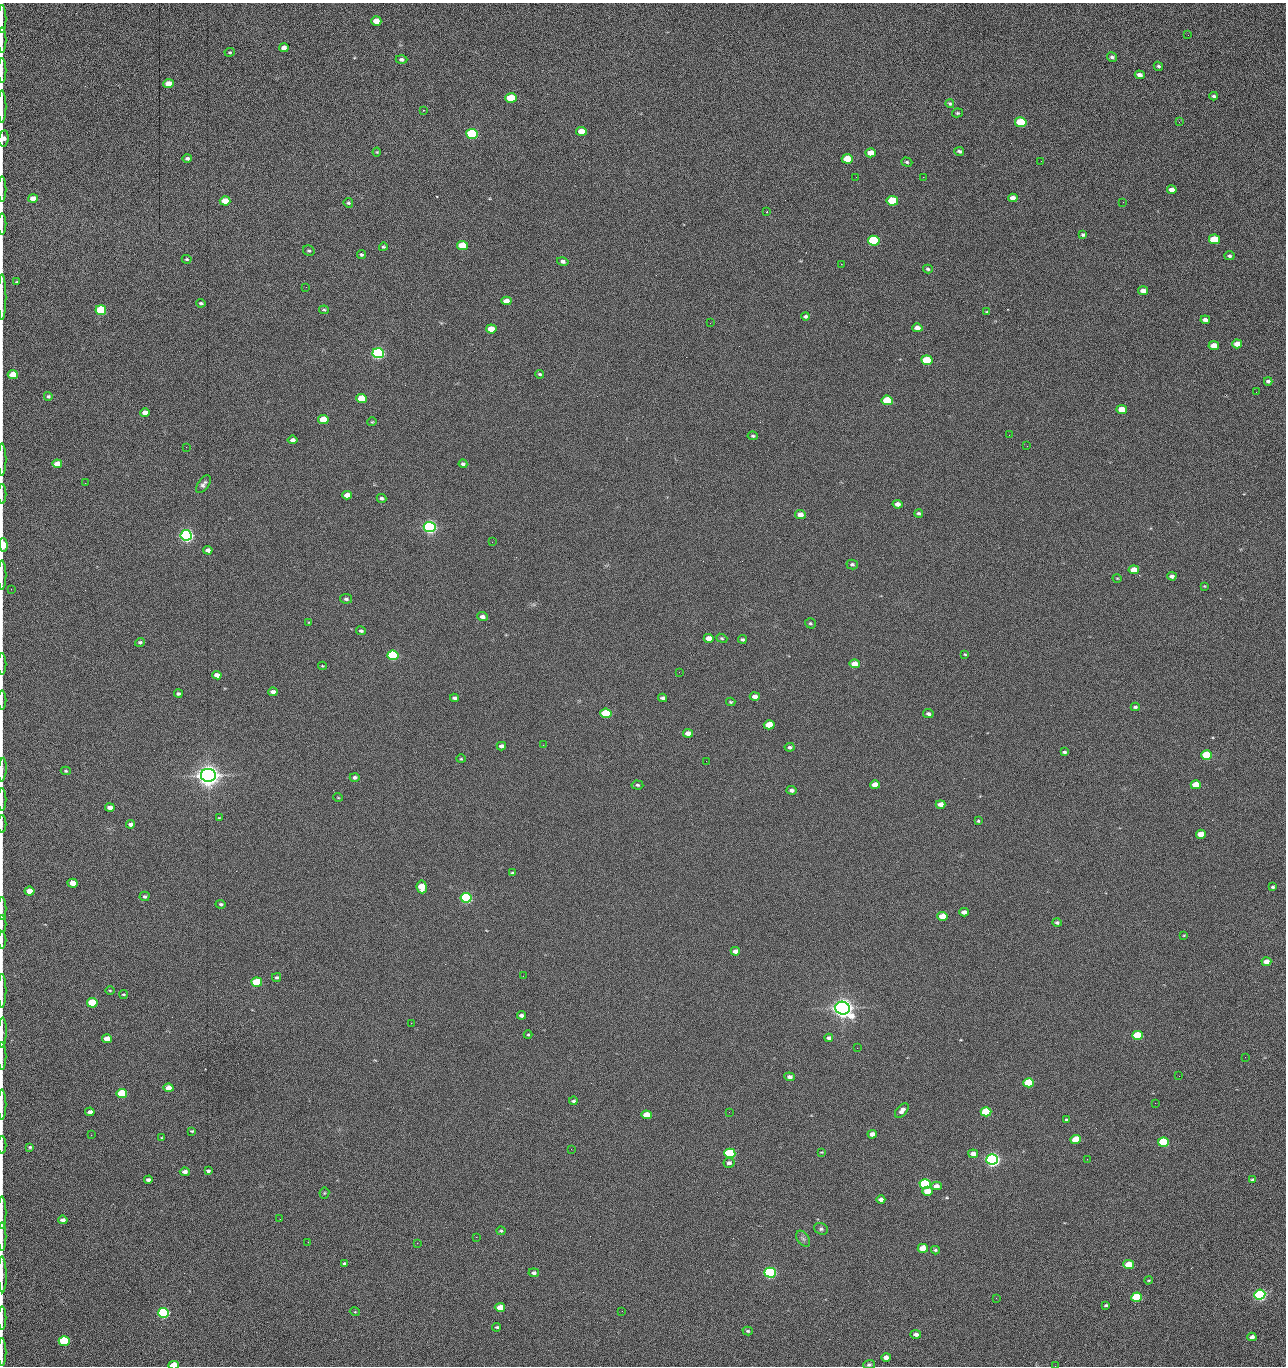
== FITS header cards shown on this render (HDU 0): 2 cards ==
NAXIS1  =                 1284 /fastest changing axis
NAXIS2  =                 1364 /next to fastest changing axis

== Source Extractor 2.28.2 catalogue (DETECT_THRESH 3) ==
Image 1284 x 1364 px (HDU 0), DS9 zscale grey, 1 PNG px = 1 image px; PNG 1288 x 1368 px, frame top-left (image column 1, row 1364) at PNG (2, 3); each listed source drawn as its Kron ellipse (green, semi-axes under 4 px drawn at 4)
Background 143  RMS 15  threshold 44.5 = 3 sigma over >= 5 px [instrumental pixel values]
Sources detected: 273; all 273 listed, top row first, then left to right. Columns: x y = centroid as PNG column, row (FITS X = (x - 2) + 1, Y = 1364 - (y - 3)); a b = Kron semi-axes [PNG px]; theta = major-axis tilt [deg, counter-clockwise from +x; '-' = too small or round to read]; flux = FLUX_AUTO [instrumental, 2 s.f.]
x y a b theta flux
2 19 14 2 90 2.7e+03
376 21 5 4 - 1.3e+04
1188 35 2 2 - 7.4e+02
2 40 12 2 90 2.2e+03
284 48 5 4 - 5.0e+03
230 52 5 3 - 1.0e+03
1112 57 5 4 - 2.1e+03
401 59 6 4 -1 2.7e+03
1158 66 5 4 - 1.9e+03
2 70 12 2 90 2.4e+03
1140 75 5 4 - 4.4e+03
169 84 5 4 - 1.4e+04
1214 96 4 3 - 1.9e+03
511 98 6 4 -4 4.3e+04
950 104 4 3 - 1.4e+03
2 106 16 2 90 3.1e+03
423 110 2 2 - 5.7e+02
957 113 6 4 13 1.3e+03
1021 122 6 5 - 6.1e+04
1179 122 3 3 - 8.7e+02
581 131 5 4 - 1.5e+04
472 134 6 5 - 1.6e+05
3 138 8 5 81 6.0e+03
959 151 5 4 - 2.2e+03
377 152 4 4 - 9.5e+02
871 153 5 4 - 1.2e+04
187 158 5 4 - 2.3e+03
847 159 5 4 - 2.8e+04
1041 161 2 2 - 1.1e+03
907 162 6 4 -18 1.6e+03
856 177 2 2 - 1.6e+03
923 177 2 2 - 1.2e+04
2 189 13 2 90 2.1e+03
1172 190 5 4 - 6.3e+03
33 198 5 4 - 1.0e+04
1013 198 5 4 - 5.4e+03
225 201 5 4 - 2.0e+04
892 201 5 5 - 5.1e+04
1123 202 2 2 - 6.1e+02
348 203 5 4 - 1.5e+03
767 212 3 3 - 1.2e+03
2 224 10 2 90 2.2e+03
1083 235 3 3 - 1.5e+03
1214 239 5 4 - 4.3e+04
874 241 6 5 - 1.0e+05
462 246 5 4 - 4.1e+04
383 247 4 4 - 1.5e+03
309 251 6 5 - 1.9e+03
361 255 4 4 - 1.7e+03
1229 256 5 4 - 2.0e+03
187 259 5 4 - 1.2e+03
563 261 6 4 -14 2.9e+03
841 264 2 2 - 1.9e+04
928 269 5 4 - 1.6e+03
17 282 3 2 - 9.0e+02
306 287 2 2 - 4.3e+02
1143 291 5 4 - 7.6e+03
2 297 23 2 90 3.3e+03
506 301 5 4 - 9.3e+03
201 303 4 3 - 1.7e+03
101 310 5 5 - 1.0e+05
324 310 5 4 - 1.4e+03
987 312 3 3 - 1.1e+03
806 316 4 4 - 2.0e+03
1205 320 5 4 - 3.8e+03
710 323 2 2 - 2.2e+03
917 328 5 4 - 7.7e+03
491 329 5 4 - 1.6e+04
1237 344 5 4 - 1.1e+04
1214 346 5 4 - 1.6e+04
378 353 6 5 - 3.0e+05
927 360 5 5 - 5.8e+04
540 374 4 3 - 1.4e+03
13 375 5 4 - 2.5e+04
1268 381 4 3 - 2.4e+03
1256 392 2 2 - 5.6e+02
48 396 4 4 - 1.8e+03
362 399 5 4 - 3.7e+04
887 400 5 4 - 6.0e+04
1122 409 5 4 - 1.9e+04
145 413 5 4 - 8.2e+03
323 419 5 4 - 2.9e+04
372 422 4 4 - 9.9e+02
1009 435 2 2 - 2.1e+03
753 436 5 3 - 1.6e+03
292 440 5 4 - 3.4e+03
1027 446 2 2 - 4.1e+02
186 447 2 2 - 2.1e+03
2 460 16 2 90 2.7e+03
57 464 5 4 - 1.2e+04
463 464 4 3 - 2.3e+03
85 483 2 2 - 5.9e+02
203 484 10 5 54 3.3e+03
2 494 10 2 90 1.6e+03
347 495 5 4 - 9.9e+03
382 498 5 4 - 2.3e+03
897 504 5 4 - 5.9e+03
919 513 4 4 - 1.8e+03
800 515 5 4 - 9.0e+03
430 527 6 5 - 5.0e+05
186 535 6 5 - 5.3e+05
492 542 2 2 - 1.8e+03
3 545 6 4 -86 3.7e+04
208 550 4 4 - 3.8e+03
852 565 6 5 - 2.2e+03
1134 570 5 4 - 1.3e+04
2 575 15 2 90 2.4e+03
1172 576 4 4 - 3.8e+03
1117 578 4 3 - 7.8e+02
1204 586 4 4 - 9.4e+02
11 589 2 2 - 4.2e+02
346 599 6 4 -9 2.1e+03
482 617 5 4 - 4.2e+03
309 622 4 2 - 8.0e+02
810 623 5 5 - 1.6e+03
361 631 5 4 - 2.0e+03
709 638 5 4 - 1.0e+04
722 638 6 4 -21 1.3e+03
742 639 4 3 - 1.7e+03
140 642 5 4 - 1.7e+03
965 654 4 3 - 9.5e+02
393 655 5 5 - 1.6e+05
2 664 11 2 90 1.6e+03
855 664 5 4 - 1.4e+04
322 666 4 4 - 8.3e+02
679 672 2 2 - 1.9e+03
217 675 5 4 - 7.1e+03
273 692 4 4 - 4.2e+03
178 694 4 3 - 2.0e+03
755 696 5 4 - 6.1e+03
454 698 4 4 - 2.5e+03
663 698 4 3 - 2.5e+03
2 700 9 2 90 1.5e+03
731 702 4 3 - 1.2e+03
1135 707 4 3 - 1.6e+03
606 713 5 4 - 7.2e+04
928 714 5 4 - 2.7e+03
769 725 5 4 - 2.8e+04
688 733 5 4 - 7.6e+03
543 745 2 2 - 2.1e+03
501 746 4 4 - 4.3e+03
790 747 5 4 - 2.0e+03
1064 752 4 3 - 1.8e+03
1207 755 5 4 - 7.6e+04
461 759 4 4 - 1.1e+03
706 761 2 2 - 1.2e+03
2 770 12 2 86 1.8e+03
66 771 5 4 - 1.2e+03
208 775 7 6 - 1.5e+06
355 777 5 4 - 2.5e+03
637 785 6 4 -5 1.6e+03
875 785 5 4 - 1.1e+04
1196 785 5 4 - 2.5e+04
792 790 5 4 - 3.4e+03
338 797 5 3 - 7.6e+02
2 800 11 2 90 1.8e+03
941 804 5 4 - 7.8e+03
110 808 5 4 - 6.6e+03
219 818 4 3 - 8.5e+02
978 821 4 4 - 1.2e+03
2 824 9 2 90 1.3e+03
130 824 4 4 - 3.7e+03
1201 834 5 4 - 1.5e+04
513 873 3 3 - 1.7e+03
73 883 5 4 - 1.2e+04
422 887 6 5 - 2.7e+04
1273 887 3 3 - 1.6e+03
30 891 5 4 - 1.6e+04
145 896 5 4 - 1.9e+03
466 898 5 5 - 2.4e+05
221 904 5 4 - 1.6e+03
2 909 11 2 90 1.7e+03
964 912 5 4 - 5.9e+03
942 916 5 4 - 1.9e+04
1057 923 4 4 - 1.9e+03
2 924 9 2 90 1.4e+03
1184 935 4 2 - 7.5e+02
2 940 8 2 90 1.5e+03
735 951 5 4 - 6.1e+03
1266 962 5 4 - 7.6e+03
523 976 2 2 - 1.4e+03
277 977 4 4 - 1.8e+03
257 982 5 4 - 6.1e+04
110 990 5 3 - 8.9e+02
2 991 17 2 90 2.8e+03
123 994 4 3 - 1.0e+03
92 1003 5 4 - 7.6e+04
843 1008 7 6 - 1.3e+06
521 1015 4 3 - 4.1e+03
411 1023 2 2 - 3.7e+03
2 1033 15 3 88 2.7e+03
528 1035 4 4 - 9.9e+02
1137 1035 5 4 - 4.9e+04
829 1038 4 4 - 3.4e+03
107 1039 5 4 - 1.1e+04
857 1048 2 2 - 8.8e+02
2 1056 14 2 90 2.5e+03
1245 1057 2 2 - 1.2e+03
1179 1076 2 2 - 1.7e+03
790 1077 5 4 - 3.6e+03
1029 1083 5 4 - 8.8e+04
169 1088 5 4 - 1.2e+04
122 1094 5 4 - 6.5e+04
573 1101 4 3 - 1.9e+03
1155 1103 2 2 - 5.7e+02
2 1105 15 2 90 2.5e+03
902 1111 8 5 47 5.2e+03
90 1112 5 4 - 5.2e+03
729 1112 2 2 - 6.0e+02
986 1112 5 4 - 7.3e+04
646 1115 5 4 - 2.1e+04
1066 1120 3 3 - 5.6e+03
192 1131 4 3 - 1.0e+03
872 1134 4 4 - 7.1e+03
91 1135 2 2 - 1.7e+03
162 1138 4 3 - 9.5e+02
1076 1139 5 4 - 3.2e+04
1163 1142 5 4 - 9.9e+04
2 1145 9 2 90 1.6e+03
30 1147 4 3 - 1.4e+03
571 1149 2 2 - 6.3e+02
821 1152 4 3 - 8.5e+02
730 1153 5 5 - 1.5e+05
973 1154 5 4 - 7.5e+03
992 1159 6 5 - 6.2e+05
1087 1159 2 2 - 1.3e+03
729 1163 5 5 - 3.1e+03
208 1171 4 3 - 2.2e+03
185 1172 5 4 - 4.6e+03
148 1180 4 4 - 3.5e+03
1253 1180 4 3 - 1.8e+03
925 1184 5 4 - 1.5e+05
936 1186 5 4 - 6.5e+03
927 1191 5 4 - 1.7e+04
324 1193 5 5 - 1.3e+03
881 1199 4 3 - 4.4e+03
2 1213 16 2 90 2.7e+03
280 1219 3 2 - 1.6e+03
63 1220 5 4 - 4.4e+03
821 1229 7 5 -25 2.3e+03
501 1231 4 4 - 1.3e+03
2 1237 14 2 90 2.2e+03
476 1237 2 2 - 4.8e+03
803 1239 9 5 -53 2.9e+03
308 1242 2 2 - 1.2e+03
417 1243 2 2 - 3.7e+03
923 1248 5 4 - 1.9e+04
935 1250 4 3 - 1.4e+03
345 1264 4 4 - 2.8e+03
1129 1265 5 4 - 2.7e+04
534 1273 5 4 - 3.0e+03
770 1273 5 5 - 3.1e+05
2 1274 18 3 -89 3.4e+03
1149 1280 4 3 - 1.0e+03
1260 1295 5 5 - 3.6e+05
1136 1297 5 4 - 7.9e+04
996 1298 3 2 - 1.9e+03
1106 1305 4 3 - 1.6e+03
500 1307 5 4 - 1.8e+04
622 1311 2 2 - 5.8e+02
355 1312 5 3 - 8.3e+02
164 1313 5 5 - 2.4e+05
2 1318 12 2 90 2.3e+03
497 1327 4 3 - 1.4e+03
748 1331 5 4 - 1.5e+03
916 1334 5 4 - 4.1e+03
1252 1337 4 4 - 5.2e+03
64 1341 5 5 - 9.3e+04
2 1352 14 2 90 2.2e+03
886 1357 5 4 - 6.8e+03
173 1365 5 3 - 2.4e+04
869 1365 6 4 2 2.0e+03
1055 1366 2 2 - 1.3e+03
At the frame edge (FLAGS 8, measured only in part): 34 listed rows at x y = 2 19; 2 40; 2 70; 2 106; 3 138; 2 189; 2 224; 2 297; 13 375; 2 460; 2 494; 3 545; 2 575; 2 664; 2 700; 2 770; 2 800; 2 824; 2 909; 2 924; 2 940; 2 991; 2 1033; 2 1056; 2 1105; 2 1145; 2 1213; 2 1237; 2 1274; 2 1318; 2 1352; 173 1365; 869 1365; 1055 1366

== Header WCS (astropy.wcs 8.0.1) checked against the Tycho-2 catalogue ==
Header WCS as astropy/WCSLIB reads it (CRVAL/CRPIX/CD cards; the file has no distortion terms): RA---TAN/DEC--TAN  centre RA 15:41:41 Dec +51:59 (235.42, +51.98 deg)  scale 1.26 arcsec/px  FOV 26.9' x 28.5'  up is +92 deg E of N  parity flipped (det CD > 0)
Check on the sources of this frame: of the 60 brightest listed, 10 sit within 2.0 arcsec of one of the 11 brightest Tycho-2 stars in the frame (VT <= 12.29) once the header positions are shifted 0.22 arcsec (0.14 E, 0.17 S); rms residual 0.94 arcsec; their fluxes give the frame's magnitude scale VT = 25.21 - 2.5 log10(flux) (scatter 0.22 mag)
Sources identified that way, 10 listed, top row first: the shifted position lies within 2.0 arcsec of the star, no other Tycho-2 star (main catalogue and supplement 1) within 4.0 arcsec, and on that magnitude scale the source's flux lands within +1.5 / -3 mag of the star's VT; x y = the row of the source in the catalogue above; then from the Tycho-2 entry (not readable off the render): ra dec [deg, ICRS J2000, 3 dp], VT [Tycho-2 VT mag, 2 dp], TYC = Tycho-2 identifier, HIP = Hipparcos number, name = IAU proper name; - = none
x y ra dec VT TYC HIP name
378 353 235.614 +52.064 11.61 3489-1132-1 - -
430 527 235.514 +52.049 11.19 3489-1407-1 - -
186 535 235.515 +52.133 11.12 3489-1380-1 - -
208 775 235.378 +52.130 9.31 3489-1322-1 76850 -
466 898 235.303 +52.042 11.52 3489-958-1 - -
843 1008 235.232 +51.912 9.59 3489-824-1 - -
992 1159 235.143 +51.862 10.97 3489-1016-1 - -
925 1184 235.131 +51.886 12.29 3489-908-1 - -
770 1273 235.084 +51.941 11.45 3489-1346-1 - -
164 1313 235.075 +52.152 11.74 3489-912-1 - -